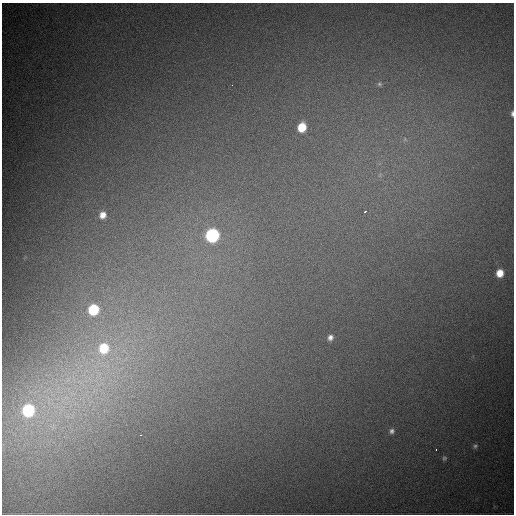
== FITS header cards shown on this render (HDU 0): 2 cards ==
NAXIS1  =                  512
NAXIS2  =                  512

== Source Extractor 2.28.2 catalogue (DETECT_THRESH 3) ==
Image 512 x 512 px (HDU 0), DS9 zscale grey, 1 PNG px = 1 image px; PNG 516 x 516 px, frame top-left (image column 1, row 512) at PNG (2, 3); no overlay
Background 1370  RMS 34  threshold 101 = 3 sigma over >= 5 px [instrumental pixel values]
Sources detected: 20; all 20 listed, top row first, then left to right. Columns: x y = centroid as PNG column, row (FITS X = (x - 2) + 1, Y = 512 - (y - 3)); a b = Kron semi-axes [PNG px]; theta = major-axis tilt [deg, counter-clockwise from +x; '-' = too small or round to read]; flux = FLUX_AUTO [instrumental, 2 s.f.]
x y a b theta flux
379 84 7 6 - 5300
232 85 2 2 - 2200
512 114 5 3 - 4900
302 127 7 6 - 58000
405 139 7 6 - 5900
365 212 3 2 - 3700
103 215 9 8 - 21000
212 235 8 8 - 410000
500 273 7 6 - 33000
93 310 8 7 - 120000
330 337 7 6 - 9800
104 348 13 11 67 95000
68 380 9 7 55 14000
66 397 10 6 -18 16000
28 410 9 9 - 240000
392 431 7 7 - 7800
141 435 3 2 - 2500
475 446 7 5 17 4900
436 450 3 2 - 3000
444 458 6 5 - 4500
At the frame edge (FLAGS 8, measured only in part): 1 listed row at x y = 512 114